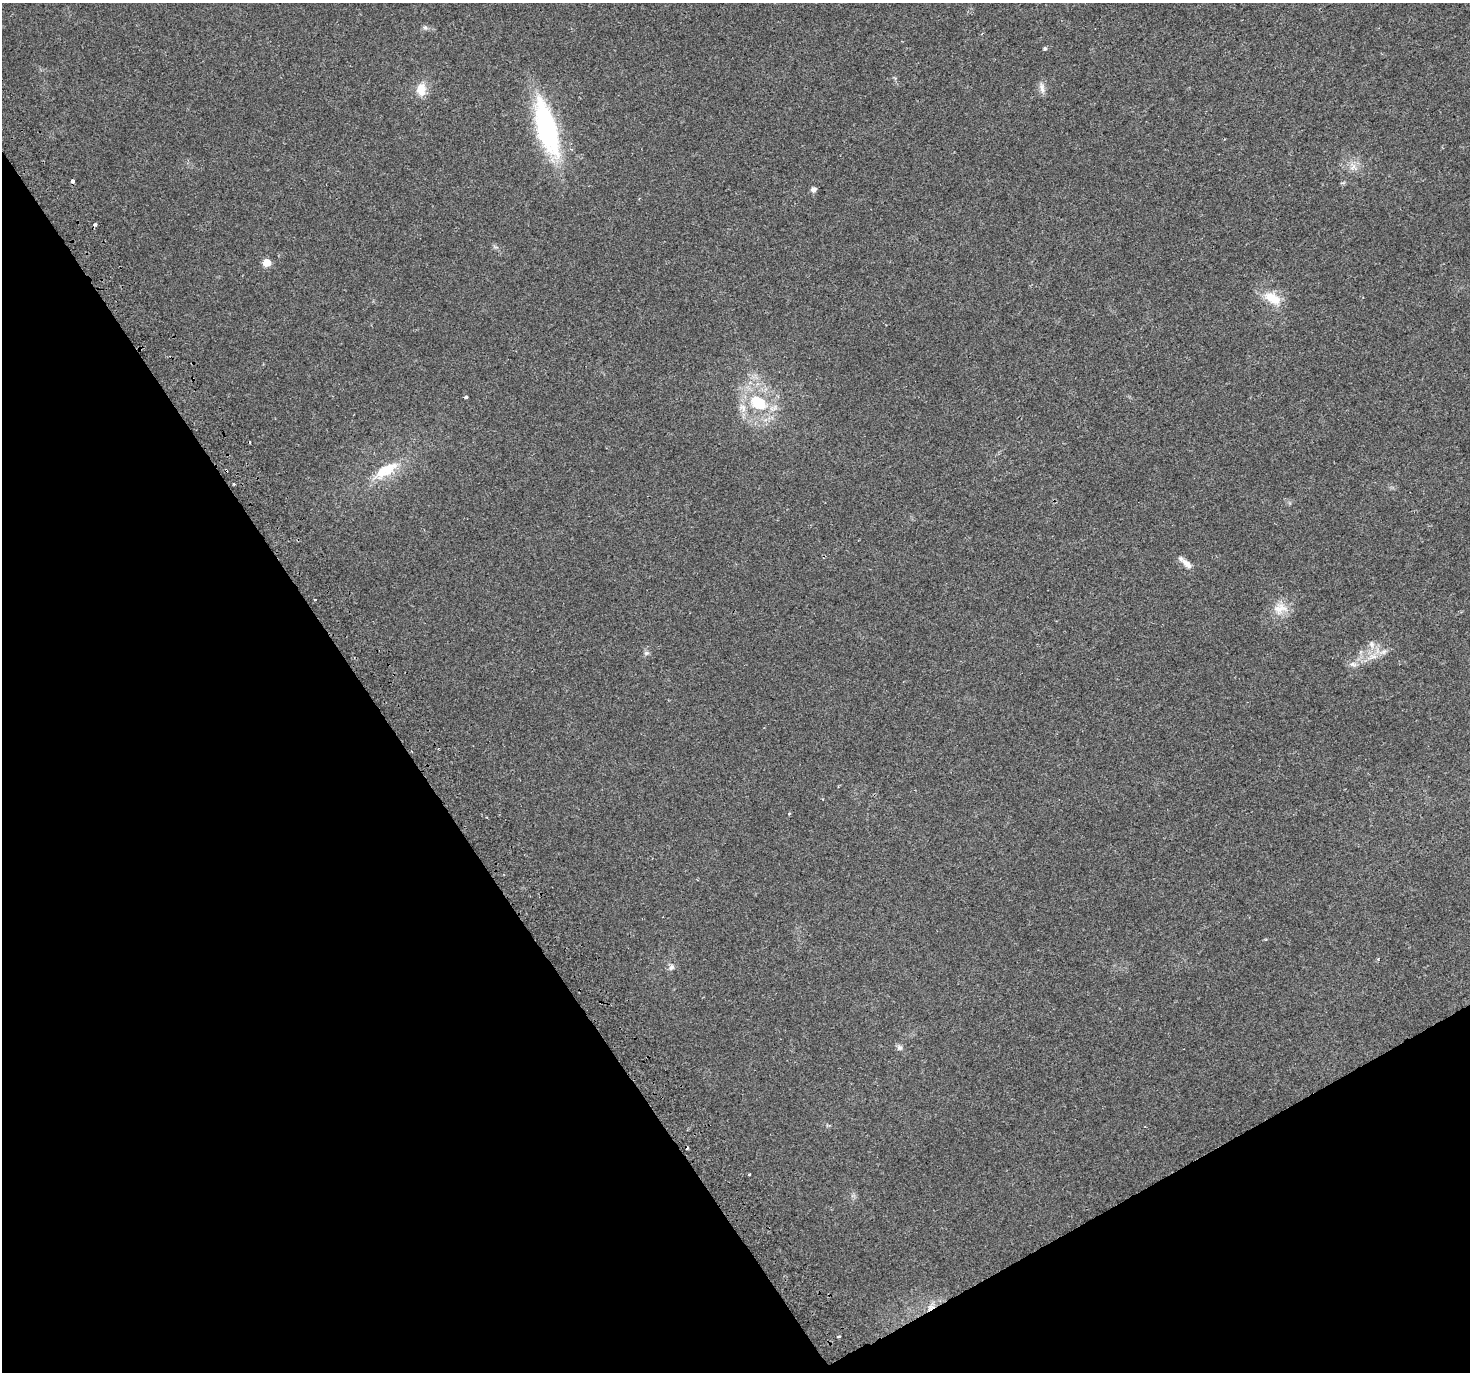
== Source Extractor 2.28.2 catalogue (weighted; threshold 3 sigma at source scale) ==
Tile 14 of 4 x 4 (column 2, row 4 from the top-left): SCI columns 1509-2976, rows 200-1569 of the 5951 x 5823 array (HDU 1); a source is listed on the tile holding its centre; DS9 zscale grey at full resolution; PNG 1472 x 1374 px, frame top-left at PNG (2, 3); no overlay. Shown black and unused: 31% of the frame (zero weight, under 2 of 3 exposures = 2% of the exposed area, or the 3 px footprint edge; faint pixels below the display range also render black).
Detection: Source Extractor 2.28.2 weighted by HDU 2 'WHT'; one run over the whole footprint, this tile lists its part. Background 0.0227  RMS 0.0054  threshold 0.0241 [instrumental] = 3 sigma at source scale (4.5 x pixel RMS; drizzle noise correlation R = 1.50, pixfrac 1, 0.0396/0.0396 arcsec/px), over >= 5 px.
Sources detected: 32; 6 cosmic-ray / hot-pixel residue — not listed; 1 inside a brighter listed object's ellipse — not listed separately; the other 25 listed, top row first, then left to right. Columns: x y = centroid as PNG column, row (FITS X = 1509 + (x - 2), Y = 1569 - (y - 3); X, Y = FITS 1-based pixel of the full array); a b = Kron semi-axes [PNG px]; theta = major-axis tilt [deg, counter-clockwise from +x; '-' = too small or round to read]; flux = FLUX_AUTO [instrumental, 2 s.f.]
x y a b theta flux
425 27 6 6 - 1.1
1045 49 5 4 - 0.8
1042 88 15 7 -75 2.7
421 89 15 11 85 7.8
547 128 54 18 -74 92
1353 166 11 10 - 4
72 181 3 3 - 3.3
813 189 7 6 - 1.6
266 263 5 5 - 10
1272 298 23 12 -29 11
466 397 4 3 - 2.4
758 403 23 16 -35 22
385 470 38 15 32 17
234 484 3 2 - 0.63
1185 563 21 6 -41 3.8
315 600 3 3 - 0.55
1280 608 22 16 15 8.5
1371 644 11 7 -78 3
646 653 8 6 2 1.2
1373 657 17 6 18 5.1
1353 664 12 7 -11 2.5
789 813 4 3 - 0.84
671 967 9 6 49 1.8
899 1048 8 7 - 1.6
838 1336 3 3 - 2